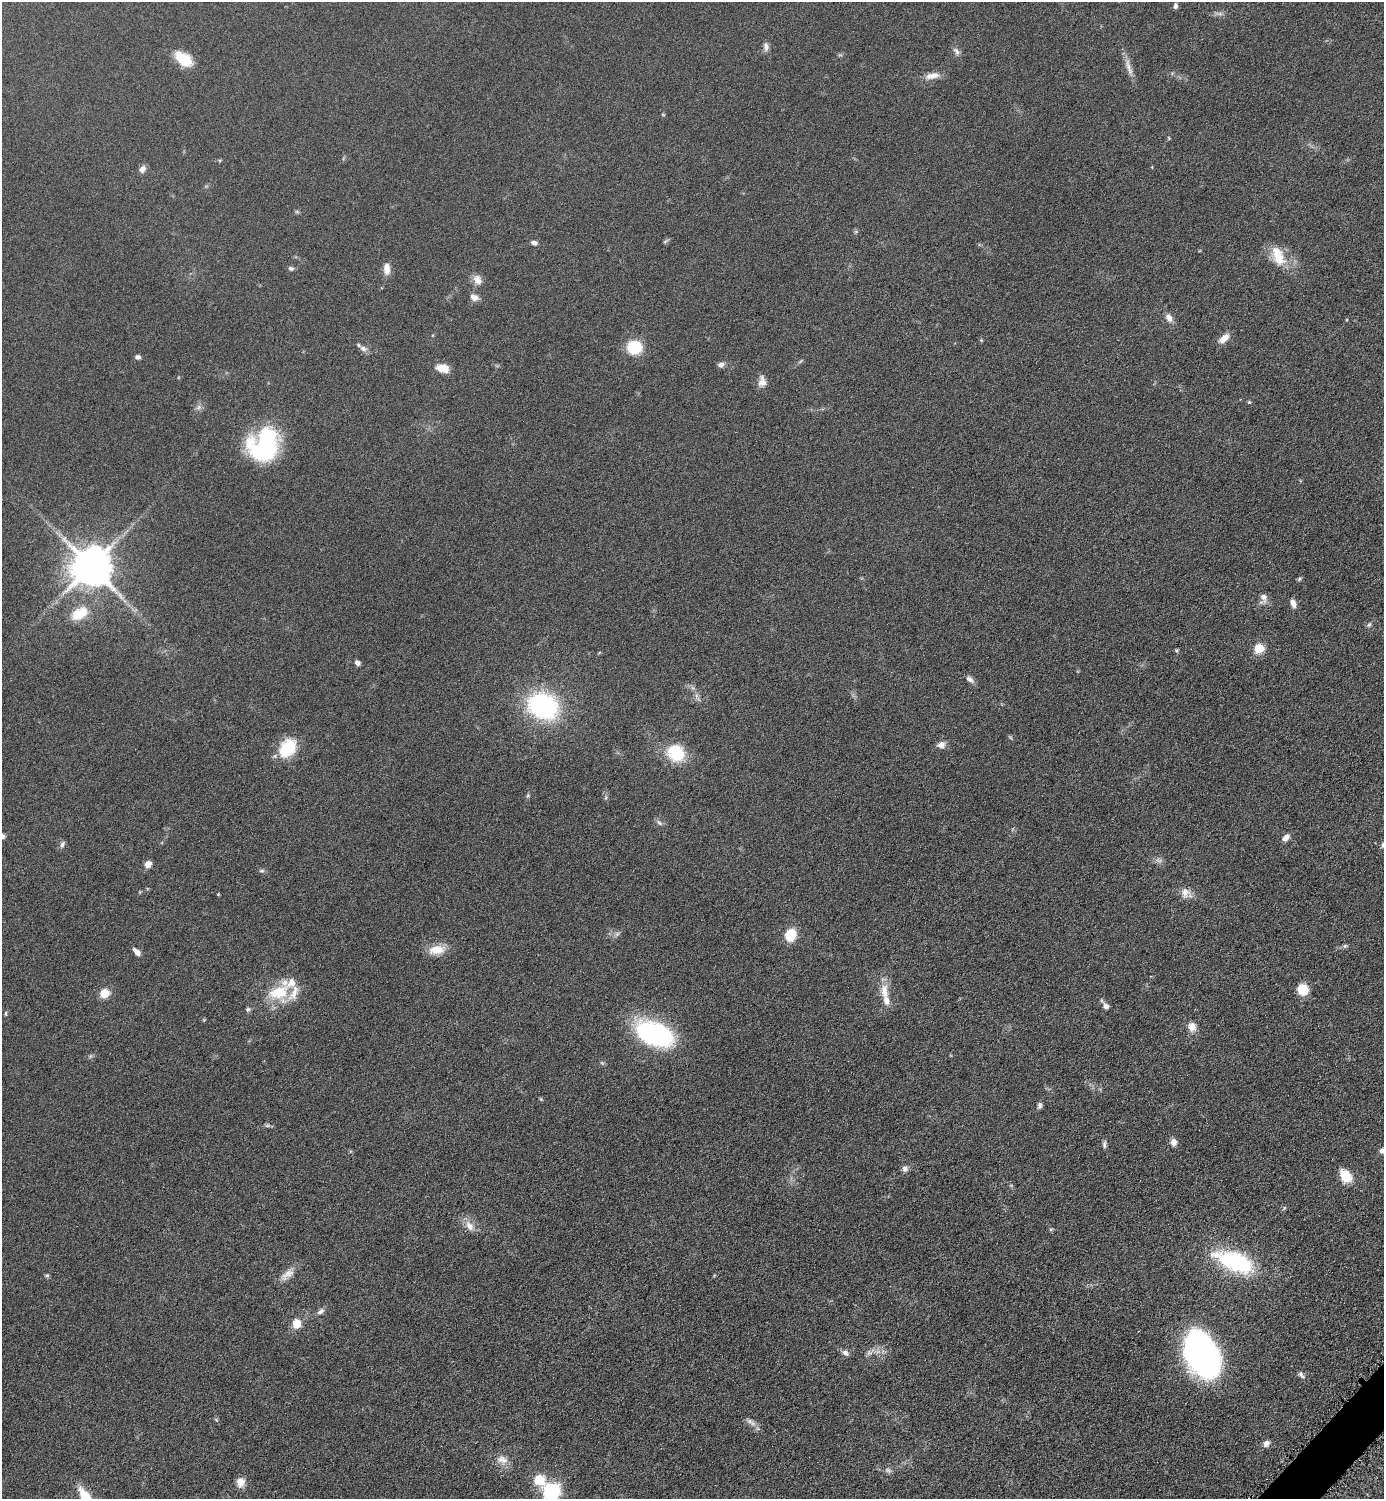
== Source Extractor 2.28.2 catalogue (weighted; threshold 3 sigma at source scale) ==
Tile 6 of 4 x 4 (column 2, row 2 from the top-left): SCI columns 1699-3080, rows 3011-4507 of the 6019 x 6019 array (HDU 1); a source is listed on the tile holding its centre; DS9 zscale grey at full resolution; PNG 1386 x 1501 px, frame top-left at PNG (2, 2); no overlay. Shown black and unused: <1% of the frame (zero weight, under 4 of 8 exposures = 1% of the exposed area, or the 3 px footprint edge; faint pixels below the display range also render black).
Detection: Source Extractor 2.28.2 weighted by HDU 2 'WHT'; one run over the whole footprint, this tile lists its part. Background 0.0761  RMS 0.0057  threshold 0.0234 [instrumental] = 3 sigma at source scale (4.09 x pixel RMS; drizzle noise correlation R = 1.36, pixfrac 0.8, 0.05/0.05 arcsec/px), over >= 5 px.
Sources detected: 98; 1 too faint to see at this stretch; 1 inside a brighter object's white glare — not listed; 5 inside a brighter listed object's ellipse — not listed separately; the other 91 listed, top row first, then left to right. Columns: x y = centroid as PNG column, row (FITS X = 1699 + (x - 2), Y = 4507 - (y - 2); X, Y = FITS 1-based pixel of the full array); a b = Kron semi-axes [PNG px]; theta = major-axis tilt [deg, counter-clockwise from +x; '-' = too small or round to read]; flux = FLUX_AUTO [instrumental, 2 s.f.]
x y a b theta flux
1175 6 7 5 -90 1.3
766 46 11 7 -86 2.2
956 51 12 6 -57 2
183 59 23 13 -36 12
1128 66 24 5 -78 4.1
932 76 20 8 10 4.7
663 115 6 3 -20 0.42
1169 138 6 3 -71 0.45
142 169 9 7 66 2.2
665 241 7 5 31 0.83
534 243 8 5 -1 1.6
1278 258 24 18 -47 12
291 268 7 6 - 1.3
387 269 15 8 -87 4.3
477 280 14 10 -58 4
474 297 10 8 -30 3.1
1169 318 11 7 -57 3
1224 338 15 7 39 4.3
635 347 15 14 - 17
363 348 11 7 -31 2.3
138 357 6 5 - 1.5
721 365 8 6 16 2
443 368 15 9 -15 5.9
762 381 15 9 87 3.6
1249 402 5 5 - 0.61
199 407 8 6 37 1.7
265 447 32 29 -24 62
91 567 11 11 - 1800
1299 579 7 4 46 0.77
1263 597 11 8 -72 3.4
1293 603 10 6 -71 3
79 614 27 16 30 13
1369 625 8 5 61 1
1259 648 5 5 - 29
1176 650 5 4 - 0.8
357 663 6 5 - 1.8
970 679 11 6 -38 2.2
543 706 29 23 -25 73
941 745 11 8 23 2.8
287 748 23 16 54 18
676 753 21 19 -38 20
528 795 6 4 72 0.78
606 797 6 4 73 0.78
659 823 9 5 -61 1.4
2 836 5 5 - 1.8
1286 838 8 6 43 3.3
62 844 9 6 69 1.5
148 864 7 6 - 3.4
262 871 7 5 2 1
1185 892 15 11 -73 4.2
218 894 4 3 - 0.44
617 934 8 5 46 1.2
790 935 10 9 - 15
1345 946 7 5 21 0.99
437 950 19 10 9 9.3
137 952 10 5 -49 2.9
1303 989 12 11 - 8.9
884 991 23 10 -86 7.7
279 992 30 22 8 21
104 993 6 5 - 22
1106 1006 8 6 -34 2.2
248 1009 6 5 - 1.1
6 1013 7 3 -82 0.66
1192 1027 12 10 -73 4.3
655 1034 30 18 -22 96
1040 1105 7 6 - 1.3
267 1125 8 4 8 1
1173 1142 9 7 -78 2.8
1104 1145 10 5 -89 1.4
1383 1151 9 7 -21 2.6
905 1169 8 7 - 1.9
1346 1176 16 11 -55 9.1
469 1226 16 8 -57 4.5
1234 1261 42 18 -22 56
287 1274 23 9 38 4.9
47 1275 7 4 -6 0.74
321 1311 11 6 38 1.9
296 1324 10 9 - 6.7
845 1353 9 6 -41 2
869 1353 8 5 0 1.6
1201 1354 45 29 -59 150
1301 1375 11 5 -51 1.5
216 1420 7 3 -53 0.7
753 1423 8 7 - 2.1
1266 1444 7 6 - 2.6
502 1460 17 11 -14 4.8
888 1470 10 5 -25 1.5
539 1479 6 6 - 28
240 1482 10 9 - 4.9
551 1491 7 7 - 160
86 1498 21 8 -60 18
Isophote crosses this tile's border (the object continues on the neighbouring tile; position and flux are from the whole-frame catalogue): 4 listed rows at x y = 2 836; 1383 1151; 551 1491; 86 1498